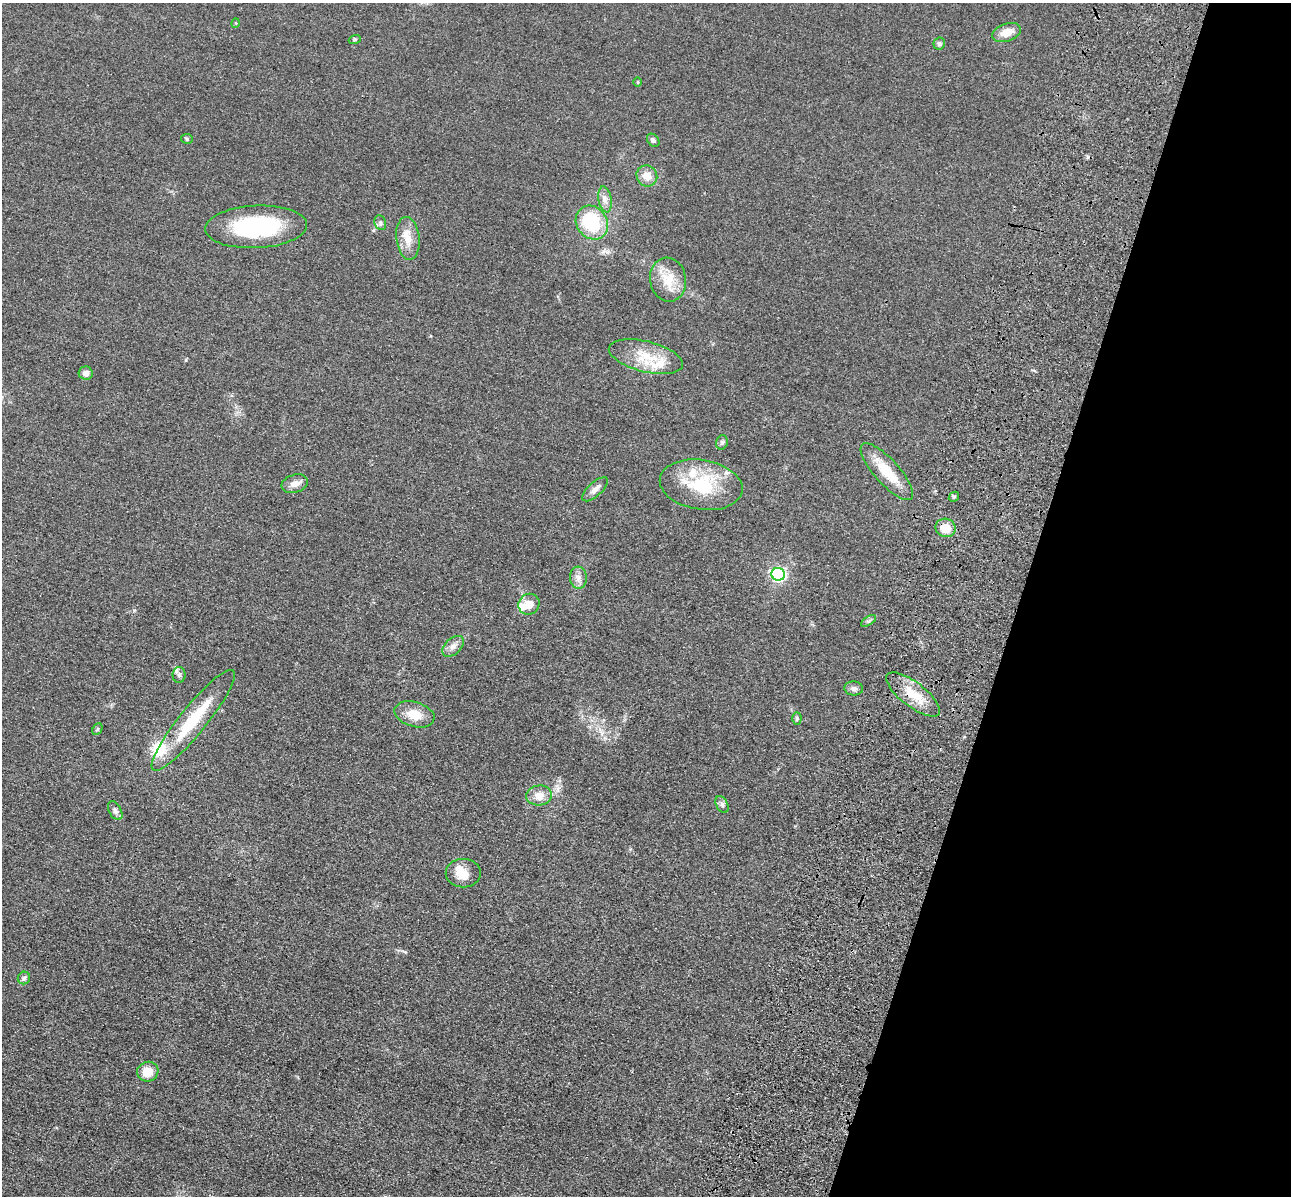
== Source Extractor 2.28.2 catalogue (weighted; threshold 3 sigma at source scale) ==
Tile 8 of 4 x 4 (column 4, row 2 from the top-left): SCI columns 4040-5328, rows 2786-3979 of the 5350 x 5365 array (HDU 1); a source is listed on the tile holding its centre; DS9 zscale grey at full resolution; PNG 1293 x 1198 px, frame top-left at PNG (2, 3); each listed source drawn as its Kron ellipse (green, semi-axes under 4 px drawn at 4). Shown black and unused: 21% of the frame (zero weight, under 3 of 4 exposures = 9% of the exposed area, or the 3 px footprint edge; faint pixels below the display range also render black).
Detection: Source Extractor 2.28.2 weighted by HDU 2 'WHT'; one run over the whole footprint, this tile lists its part. Background 0.0484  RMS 0.0086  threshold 0.0389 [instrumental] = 3 sigma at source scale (4.5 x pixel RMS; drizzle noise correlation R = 1.50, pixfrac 1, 0.05/0.05 arcsec/px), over >= 5 px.
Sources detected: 49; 2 inside a brighter object's white glare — neither listed nor drawn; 6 inside a brighter listed object's ellipse — not listed separately; the other 41 listed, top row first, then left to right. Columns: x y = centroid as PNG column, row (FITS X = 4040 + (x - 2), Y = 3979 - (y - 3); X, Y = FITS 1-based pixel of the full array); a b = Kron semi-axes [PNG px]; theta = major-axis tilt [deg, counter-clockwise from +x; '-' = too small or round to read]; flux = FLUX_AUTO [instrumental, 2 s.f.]
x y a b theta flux
236 23 5 3 - 0.68
1007 32 15 8 19 9.5
355 39 6 4 18 1.1
939 44 6 6 - 1.8
638 82 4 3 - 0.76
187 139 6 5 - 1.3
653 140 7 5 -49 2
647 176 11 10 - 9.5
605 199 13 6 -81 4.7
380 223 7 5 -70 2.1
592 223 18 15 -53 45
256 227 51 21 3 80
408 238 21 11 -83 12
668 280 22 18 -79 19
646 357 38 15 -14 25
86 373 7 6 - 4.8
722 442 7 5 74 1.9
887 472 37 12 -48 24
295 484 13 9 17 5.9
701 485 42 25 -9 50
595 489 16 7 43 5.2
954 497 5 4 - 1.3
946 528 10 9 - 12
778 574 7 6 - 160
578 578 11 8 -84 4.6
529 604 11 10 - 9.1
869 621 8 4 31 1.7
453 646 13 8 44 4.8
179 675 8 6 88 2.5
854 688 9 7 -4 3
913 694 32 12 -38 22
414 714 20 12 -16 14
797 719 6 4 88 1.5
193 720 64 13 51 45
97 729 6 4 62 1.4
539 795 13 10 6 9.2
722 805 9 5 -63 2.3
115 811 10 6 -61 3
463 873 17 14 1 12
24 978 6 6 - 1.9
148 1072 10 10 - 13
Overlapping masked pixels (flux is a lower limit): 2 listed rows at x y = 946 528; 913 694